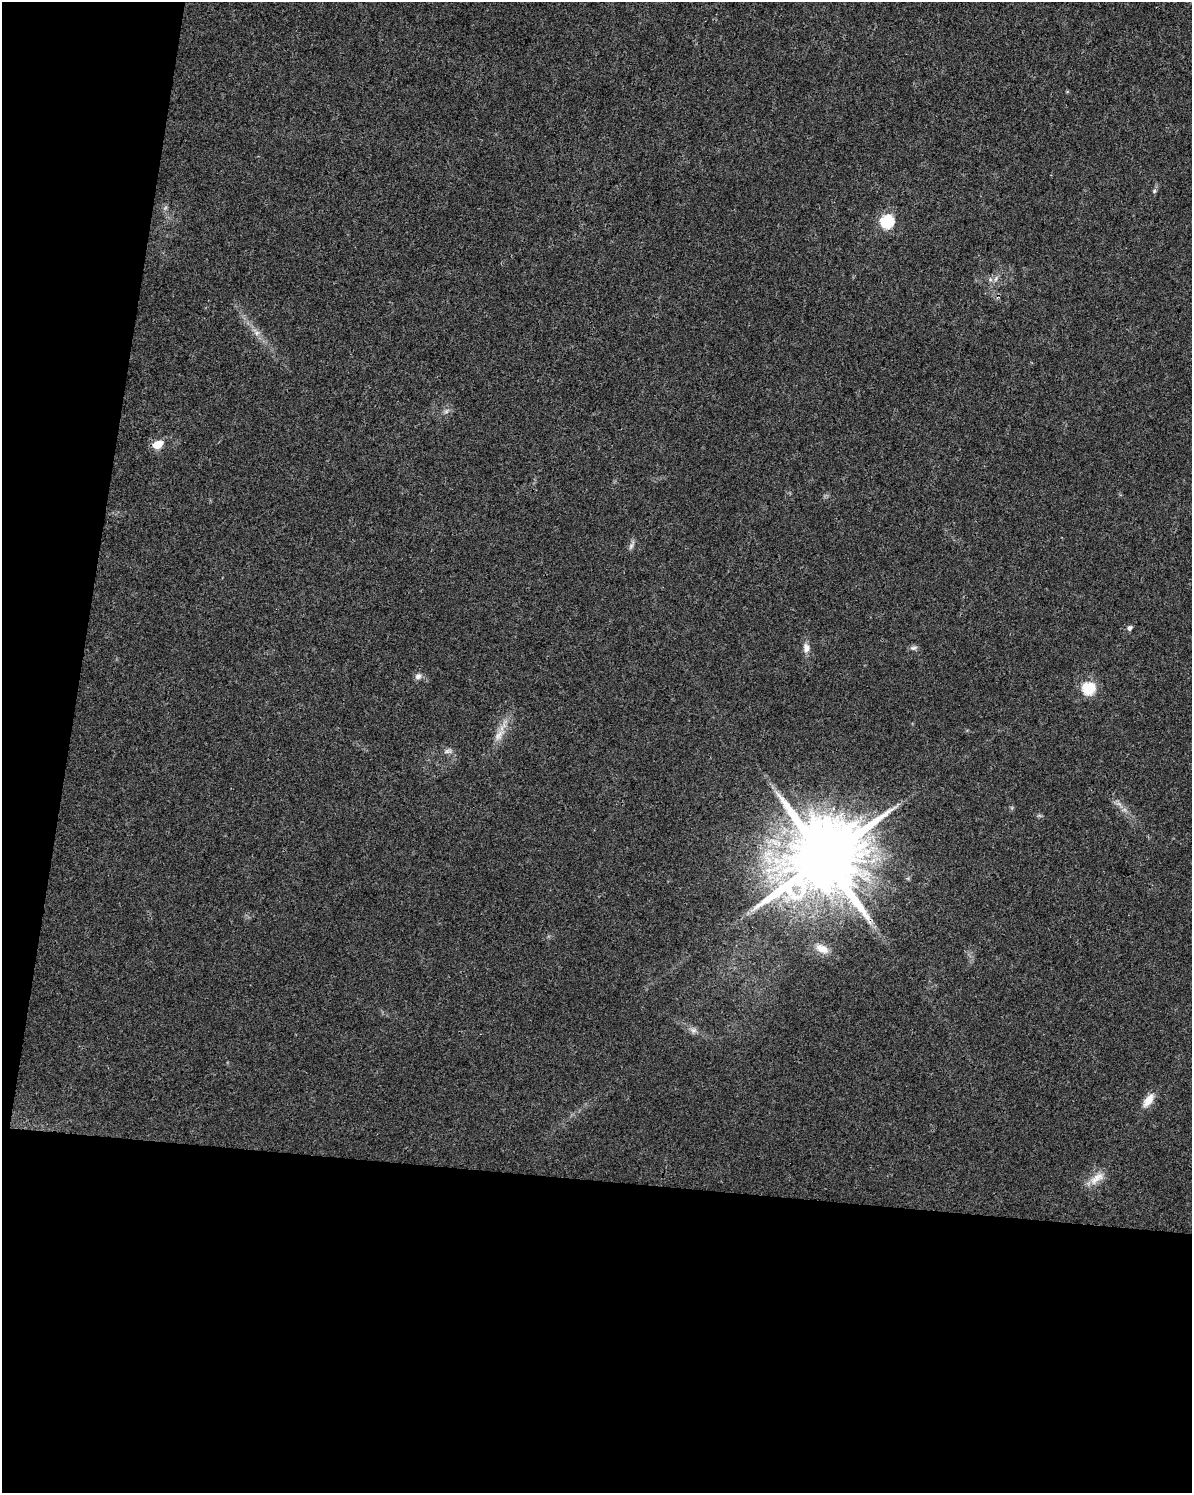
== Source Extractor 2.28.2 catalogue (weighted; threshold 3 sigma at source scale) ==
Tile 9 of 4 x 3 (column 1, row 3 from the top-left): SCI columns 9-1198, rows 285-1775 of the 4766 x 4982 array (HDU 1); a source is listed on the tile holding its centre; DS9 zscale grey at full resolution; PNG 1194 x 1495 px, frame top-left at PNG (2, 2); no overlay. Shown black and unused: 27% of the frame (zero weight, under 3 of 4 exposures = <1% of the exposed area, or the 3 px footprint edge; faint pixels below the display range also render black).
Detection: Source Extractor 2.28.2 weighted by HDU 2 'WHT'; one run over the whole footprint, this tile lists its part. Background 0.0281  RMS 0.0032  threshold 0.0146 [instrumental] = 3 sigma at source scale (4.5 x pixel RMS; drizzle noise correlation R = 1.50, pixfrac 1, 0.0396/0.0396 arcsec/px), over >= 5 px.
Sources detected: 21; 1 too faint to see at this stretch — not listed; the other 20 listed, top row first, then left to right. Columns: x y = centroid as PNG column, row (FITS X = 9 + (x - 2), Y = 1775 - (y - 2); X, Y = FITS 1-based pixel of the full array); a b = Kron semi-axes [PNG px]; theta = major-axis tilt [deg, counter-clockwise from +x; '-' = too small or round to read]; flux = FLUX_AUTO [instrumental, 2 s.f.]
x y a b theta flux
1154 191 6 5 - 0.56
887 221 6 6 - 44
990 279 6 4 -72 0.66
996 279 9 5 71 0.99
257 333 7 6 - 1.1
157 444 10 7 28 5.5
631 546 9 4 55 0.94
1129 628 6 5 - 1.2
806 648 11 8 -80 2.3
913 648 11 5 13 0.96
418 676 9 8 - 1.4
1088 688 6 6 - 35
499 735 20 10 53 3.6
448 751 12 6 9 1.2
1119 804 7 4 -19 0.95
824 858 22 19 47 4700
822 949 18 10 -25 3.6
693 1030 10 8 -24 1.4
1148 1100 20 9 56 4
1097 1178 25 11 36 4.3
Overlapping masked pixels (flux is a lower limit): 1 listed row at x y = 824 858